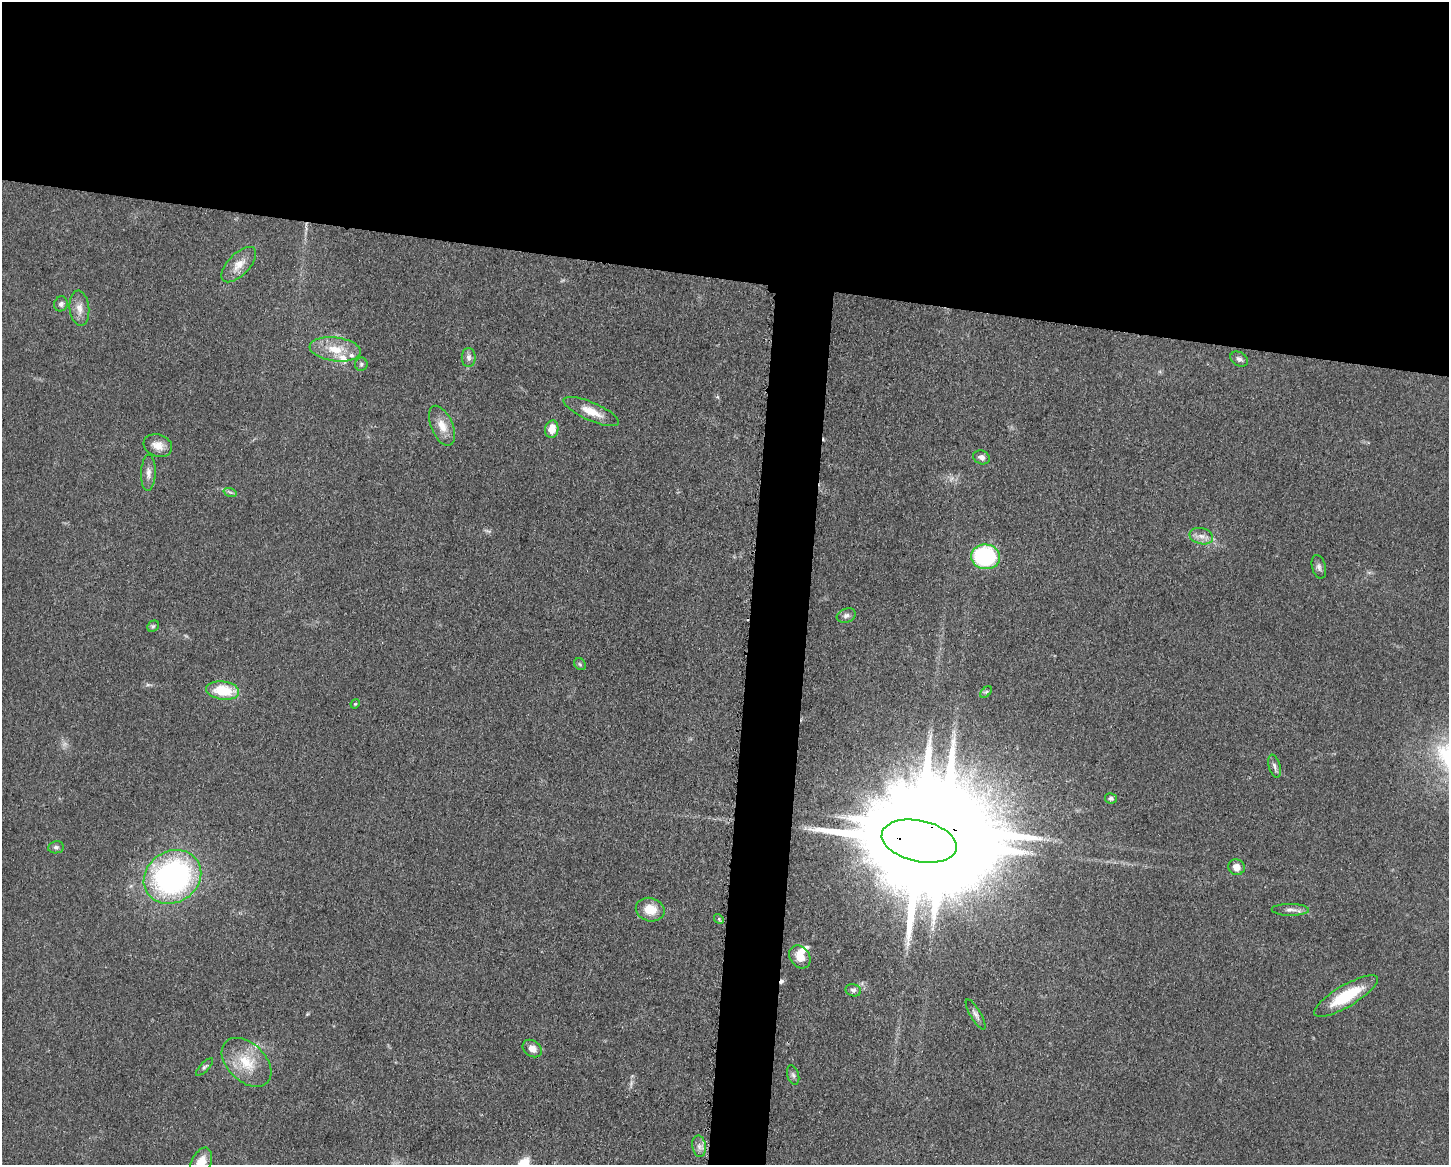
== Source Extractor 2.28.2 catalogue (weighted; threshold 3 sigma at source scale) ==
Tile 2 of 3 x 4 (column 2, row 1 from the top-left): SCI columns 1678-3124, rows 3492-4654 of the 4682 x 4655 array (HDU 1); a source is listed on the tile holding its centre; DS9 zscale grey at full resolution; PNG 1451 x 1167 px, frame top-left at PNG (2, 2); each listed source drawn as its Kron ellipse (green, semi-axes under 4 px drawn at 4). Shown black and unused: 27% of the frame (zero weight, under 3 of 5 exposures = <1% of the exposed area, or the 3 px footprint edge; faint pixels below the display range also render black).
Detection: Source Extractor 2.28.2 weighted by HDU 2 'WHT'; one run over the whole footprint, this tile lists its part. Background 0.0601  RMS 0.0056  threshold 0.0251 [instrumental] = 3 sigma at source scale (4.5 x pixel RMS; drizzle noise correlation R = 1.50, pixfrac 1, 0.05/0.05 arcsec/px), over >= 5 px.
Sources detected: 50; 1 too faint to see at this stretch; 1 inside a brighter object's white glare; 3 cosmic-ray / hot-pixel residue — neither listed nor drawn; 3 inside a brighter listed object's ellipse — not listed separately; the other 42 listed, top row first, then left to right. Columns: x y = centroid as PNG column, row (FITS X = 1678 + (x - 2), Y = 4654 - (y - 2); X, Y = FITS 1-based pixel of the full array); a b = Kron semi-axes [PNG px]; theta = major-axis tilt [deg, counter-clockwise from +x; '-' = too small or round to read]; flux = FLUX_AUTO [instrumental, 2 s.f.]
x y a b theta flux
239 265 22 11 46 6.7
61 304 7 7 - 1.8
79 308 17 10 -85 5.2
335 349 26 12 -7 13
469 357 9 7 90 2.2
1239 359 9 6 -33 2.1
361 364 6 6 - 1.4
591 411 30 9 -24 9.4
442 426 21 11 -66 7.5
552 429 9 6 80 7.5
158 446 15 11 -20 6
982 457 9 6 -19 2.4
148 473 18 7 88 3.7
230 492 7 4 -18 0.95
1201 536 12 8 -15 3.8
985 557 14 12 -6 61
1319 567 12 7 -75 2.2
846 616 10 6 21 2
153 626 6 5 - 1
580 664 6 5 - 0.9
223 690 16 9 -8 20
986 692 7 4 44 0.95
355 704 5 4 - 0.56
1274 766 12 6 -74 2
1111 798 6 5 - 1.5
919 841 38 20 -12 22000
56 847 8 6 9 1.4
1237 867 8 7 - 4.8
172 877 30 25 34 140
650 910 14 11 -13 9.5
1290 910 19 6 0 3.1
719 919 5 4 - 0.8
800 957 12 9 -53 6.1
853 990 8 6 -16 1.7
1346 996 36 11 30 25
976 1014 17 5 -60 2.5
532 1048 10 8 -36 4
247 1062 29 19 -44 18
204 1067 11 4 46 1.2
793 1075 10 6 -74 1.6
699 1146 11 6 -80 2.8
201 1163 16 9 65 10
Overlapping masked pixels (flux is a lower limit): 1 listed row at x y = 919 841
Isophote crosses this tile's border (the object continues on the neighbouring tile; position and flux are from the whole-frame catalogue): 1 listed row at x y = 201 1163